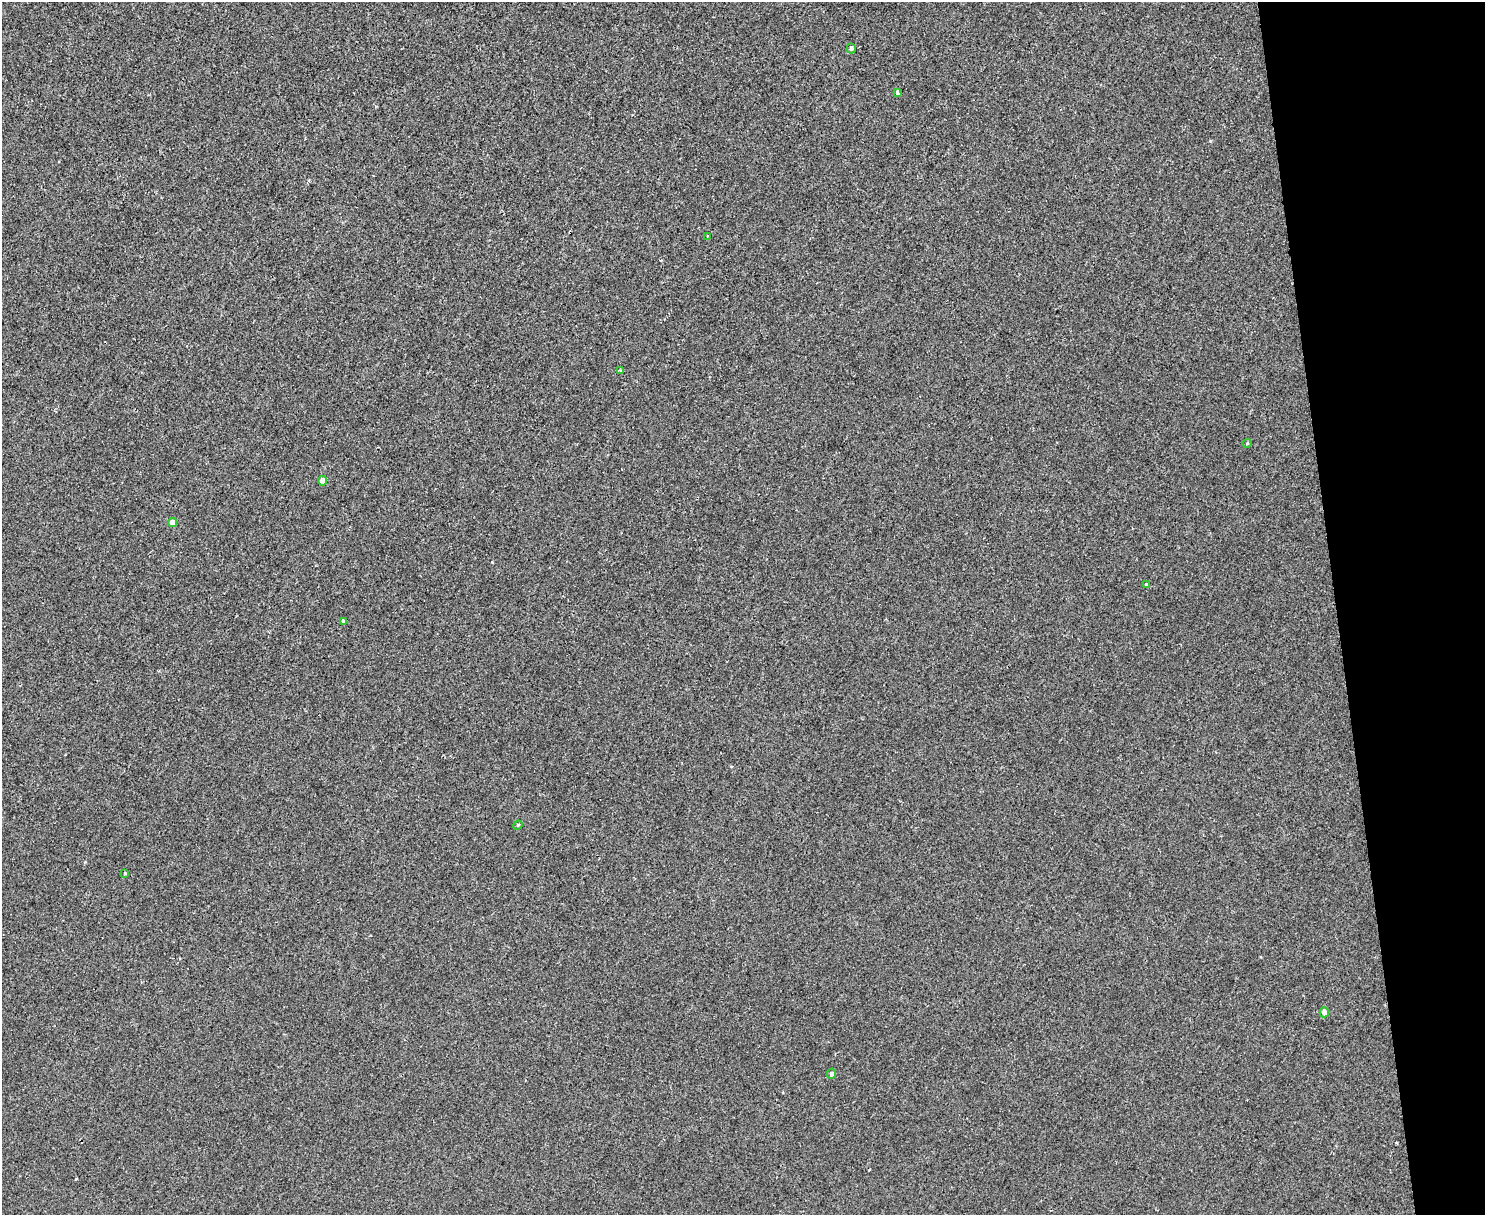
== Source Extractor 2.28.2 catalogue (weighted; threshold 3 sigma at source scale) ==
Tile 9 of 3 x 4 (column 3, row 3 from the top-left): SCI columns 3214-4696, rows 1214-2426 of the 4834 x 4854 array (HDU 1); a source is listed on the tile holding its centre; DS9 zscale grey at full resolution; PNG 1487 x 1217 px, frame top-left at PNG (2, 2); each listed source drawn as its Kron ellipse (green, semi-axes under 4 px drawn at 4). Shown black and unused: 10% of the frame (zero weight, under 2 of 3 exposures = <1% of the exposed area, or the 3 px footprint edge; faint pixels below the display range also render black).
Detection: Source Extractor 2.28.2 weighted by HDU 2 'WHT'; one run over the whole footprint, this tile lists its part. Background 0.0018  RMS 0.005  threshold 0.0225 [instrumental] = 3 sigma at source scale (4.5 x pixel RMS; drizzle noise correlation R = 1.50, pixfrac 1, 0.05/0.05 arcsec/px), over >= 5 px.
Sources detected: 13; all 13 listed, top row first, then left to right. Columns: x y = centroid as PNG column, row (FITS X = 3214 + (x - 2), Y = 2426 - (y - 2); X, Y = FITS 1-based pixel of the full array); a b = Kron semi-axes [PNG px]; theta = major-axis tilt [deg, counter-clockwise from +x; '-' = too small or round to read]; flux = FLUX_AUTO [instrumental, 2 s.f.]
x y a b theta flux
851 48 5 4 - 0.97
897 93 3 3 - 2.8
707 236 2 2 - 0.44
620 370 4 3 - 0.47
1247 443 5 4 - 0.53
322 481 4 4 - 3.5
173 522 4 4 - 3.6
1146 584 3 3 - 0.87
343 621 4 3 - 0.68
518 825 5 4 - 0.53
125 873 3 3 - 0.44
1324 1012 5 4 - 3.2
832 1074 5 4 - 1.3